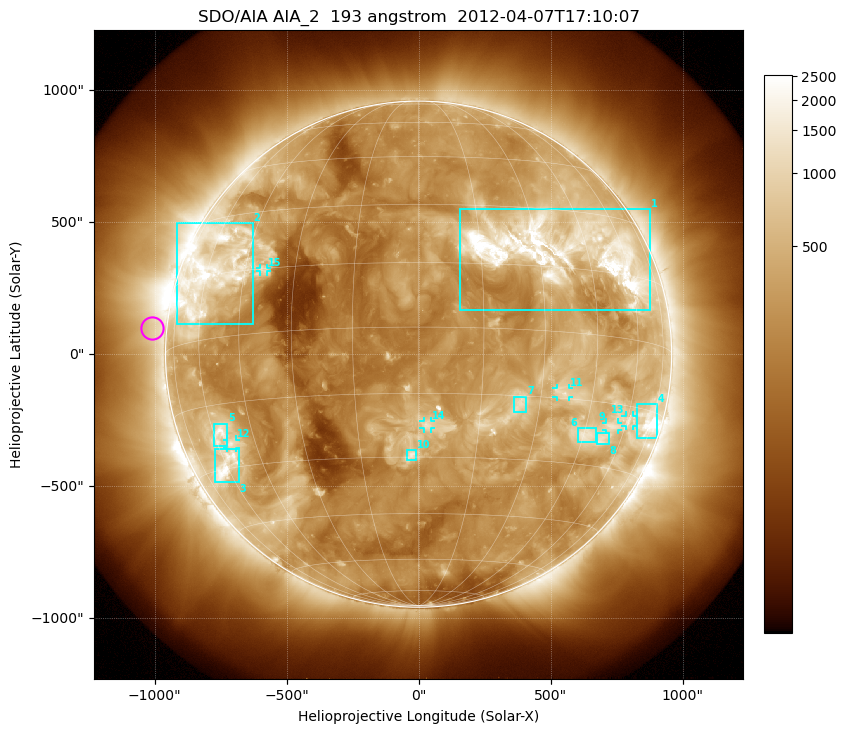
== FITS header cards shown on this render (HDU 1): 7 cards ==
TELESCOP= 'SDO/AIA'
INSTRUME= 'AIA_2'
WAVELNTH=                  193
WAVEUNIT= 'angstrom'
DATE-OBS= '2012-04-07T17:10:07.84'
CTYPE1  = 'HPLN-TAN'
CTYPE2  = 'HPLT-TAN'

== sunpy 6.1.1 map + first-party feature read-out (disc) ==
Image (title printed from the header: SDO/AIA AIA_2  193 angstrom  2012-04-07T17:10:07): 1024 x 1024 px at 2.4 arcsec/px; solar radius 959 arcsec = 399 px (full disc in frame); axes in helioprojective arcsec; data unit not stated in the header (colour bar unlabelled)
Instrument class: DISC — disc imager (sunpy class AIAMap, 193 A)
Bright regions (active regions / flare kernels): reference = the median radial profile (limb darkening/brightening removed); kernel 9 px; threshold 5 sigma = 759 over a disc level ~260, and >= 1.15x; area >= 12 px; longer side >= 10 px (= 24 arcsec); searched inside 0.97 R_sun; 15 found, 15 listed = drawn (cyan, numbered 1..; 6 of them under ~33 arcsec drawn as corner ticks so the feature stays visible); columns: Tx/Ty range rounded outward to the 5 arcsec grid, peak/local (2 s.f.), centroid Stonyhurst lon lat
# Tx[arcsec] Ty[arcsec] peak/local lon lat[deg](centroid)
1 155..880 165..550 23 +35 +19
2 -915..-625 115..500 8 -58 +15
3 -770..-680 -485..-355 7 -60 -29
4 825..905 -320..-190 7.1 +72 -17
5 -775..-725 -350..-265 6.6 -57 -22
6 605..675 -335..-280 5.8 +46 -23
7 360..410 -220..-160 5.4 +25 -17
8 675..720 -340..-300 4.8 +52 -23
9 710..755 -285..-260 4.6 +54 -20
10 -45..-10 -400..-365 6.4 -2 -30
11 520..570 -160..-130 5 +36 -14
12 -725..-690 -355..-325 4.8 -54 -24
13 785..810 -270..-230 3.8 +61 -18
14 20..45 -280..-255 4.7 +2 -22
15 -600..-575 315..330 4.2 -39 +15
Off-limb structures (1.02-1.3 R_sun): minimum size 162 px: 6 found; the strongest spans PA ~50..125 deg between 1.02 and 1.3 R_sun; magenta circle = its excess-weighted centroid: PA ~85 deg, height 1.06 R_sun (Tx ~-1010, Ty ~100 arcsec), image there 1.6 x the reference